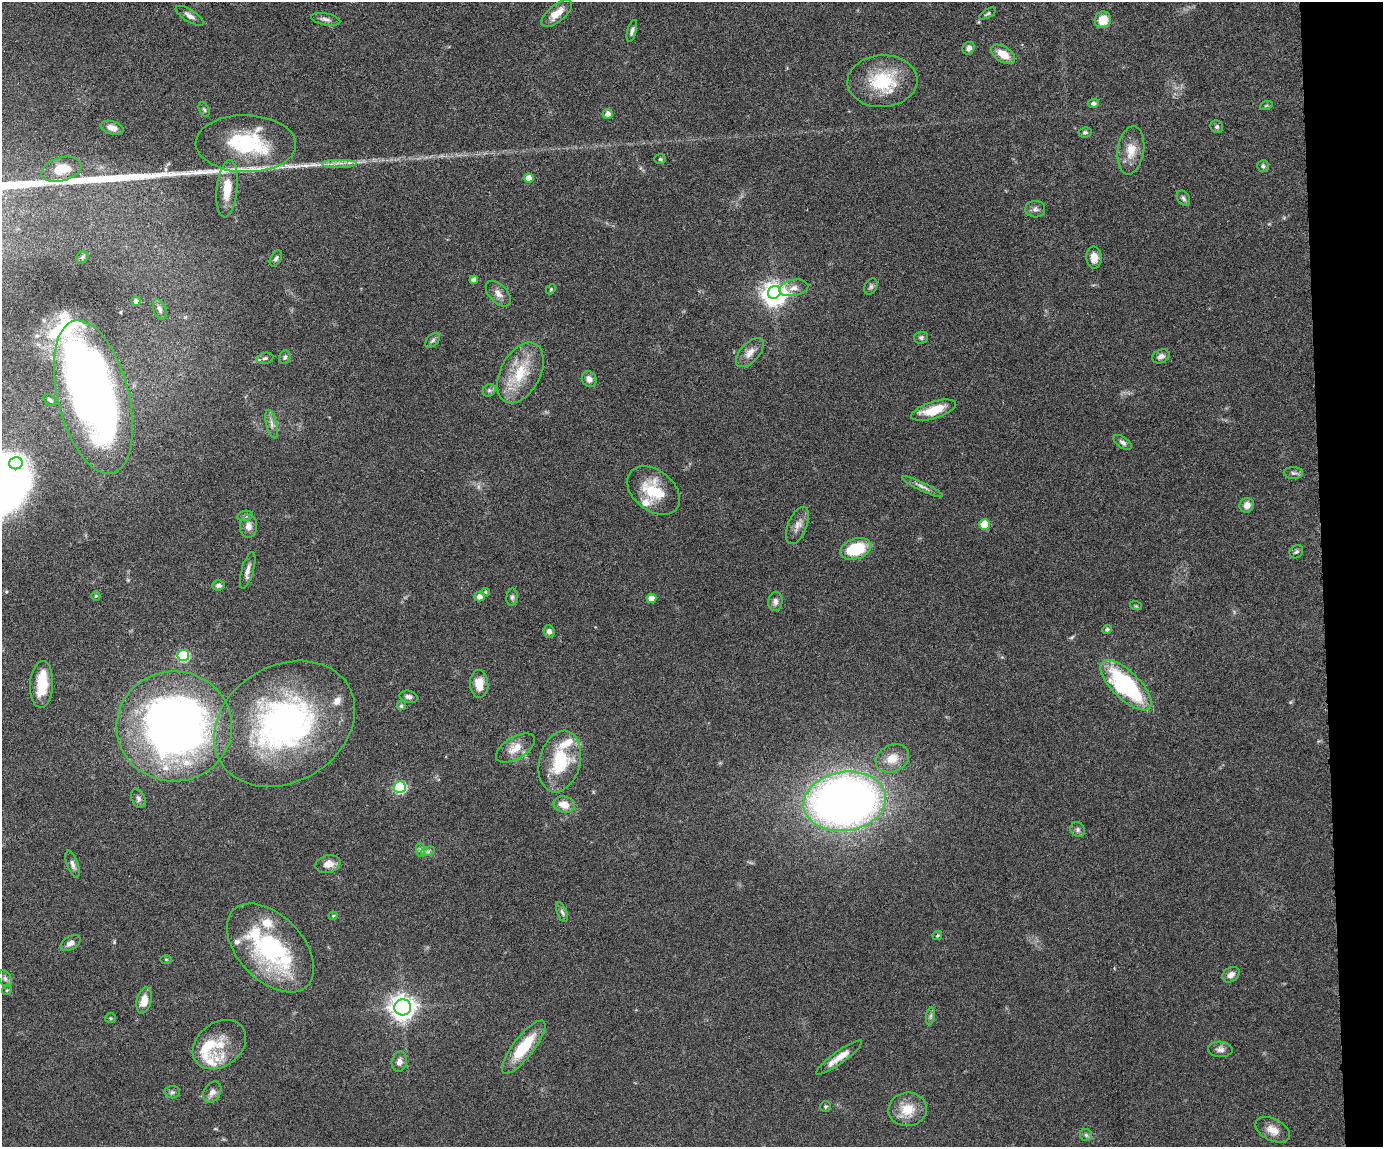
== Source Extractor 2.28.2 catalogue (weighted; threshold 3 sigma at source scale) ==
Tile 9 of 3 x 4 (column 3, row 3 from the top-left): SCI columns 3004-4384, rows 1147-2291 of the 4519 x 4583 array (HDU 1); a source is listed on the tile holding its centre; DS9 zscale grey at full resolution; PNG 1385 x 1149 px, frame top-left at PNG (2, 2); each listed source drawn as its Kron ellipse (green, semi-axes under 4 px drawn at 4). Shown black and unused: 4% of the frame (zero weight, under 4 of 8 exposures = <1% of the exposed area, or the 3 px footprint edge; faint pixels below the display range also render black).
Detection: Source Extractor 2.28.2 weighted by HDU 2 'WHT'; one run over the whole footprint, this tile lists its part. Background 0.0445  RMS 0.0037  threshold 0.0153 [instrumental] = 3 sigma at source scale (4.09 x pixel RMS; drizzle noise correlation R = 1.36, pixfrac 0.8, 0.05/0.05 arcsec/px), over >= 5 px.
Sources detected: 135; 3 inside a brighter object's white glare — neither listed nor drawn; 15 inside a brighter listed object's ellipse — not listed separately; the other 117 listed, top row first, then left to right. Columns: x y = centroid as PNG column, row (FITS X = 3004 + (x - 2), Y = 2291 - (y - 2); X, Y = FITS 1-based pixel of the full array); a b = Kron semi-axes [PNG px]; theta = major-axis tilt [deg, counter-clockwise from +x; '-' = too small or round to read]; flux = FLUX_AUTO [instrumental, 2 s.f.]
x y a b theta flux
557 13 19 8 40 4.3
988 13 9 4 29 0.61
190 16 16 6 -32 1.7
326 19 15 6 -10 1.4
1103 20 8 8 - 5.6
632 31 11 4 74 1.1
969 48 7 5 53 1.5
1003 54 13 7 -31 4.9
882 81 35 26 3 19
1093 103 5 4 - 0.98
1266 106 6 4 20 0.45
204 110 7 5 -63 0.62
608 114 5 5 - 1.6
1217 127 7 6 - 0.8
112 128 12 6 -15 2.3
1085 132 6 5 - 0.69
246 144 50 28 -1 30
1131 150 24 13 82 5.7
660 159 6 5 - 0.51
339 163 18 3 0 1.7
1263 166 6 6 - 0.65
61 169 21 11 16 6.6
529 178 5 4 - 4.2
227 189 28 10 84 7.7
1183 198 8 6 -57 0.86
1035 209 10 8 -4 1.3
82 257 7 5 47 0.68
276 258 9 5 62 0.82
1094 258 11 7 -86 3.2
474 280 4 4 - 1.7
871 286 9 6 59 0.83
794 288 15 8 10 2.3
551 289 5 4 - 0.38
774 292 7 6 - 160
498 294 15 9 -46 2.4
136 301 4 4 - 0.85
160 309 11 6 -69 1.2
921 338 7 6 - 0.86
433 340 9 5 45 0.86
750 353 17 9 47 3.1
1161 356 9 6 22 1.5
285 357 7 5 65 0.77
265 358 8 5 11 0.78
520 373 33 19 62 14
589 379 8 7 - 1.9
489 390 7 5 44 0.83
93 397 78 35 -76 210
50 400 7 5 -42 0.74
934 410 23 8 17 7.6
272 424 15 5 -76 1.6
1123 442 10 5 -36 1.1
16 463 7 6 - 6.1
1293 473 9 6 -2 0.98
922 487 22 4 -25 1.7
654 491 30 20 -38 13
1247 505 7 7 - 2.2
245 516 8 5 10 0.73
984 524 5 5 - 10
797 525 20 9 68 2.8
249 526 11 8 89 2.1
856 549 16 10 19 16
1296 552 7 6 - 0.69
248 570 19 6 74 2.1
218 585 6 5 - 1
485 592 4 3 - 0.54
96 596 5 4 - 0.38
479 597 5 5 - 2.1
512 597 8 5 83 0.84
651 598 5 4 - 3.6
775 601 10 7 83 1.4
1136 606 6 3 -18 0.38
1107 629 5 4 - 0.72
549 631 6 5 - 1.3
183 655 6 5 - 30
42 684 23 11 87 9.2
479 684 14 9 -86 4.1
1126 685 33 13 -44 43
409 697 9 6 -13 1.2
401 706 5 4 - 0.67
284 724 74 58 31 100
174 726 57 55 2 230
515 748 22 11 31 5
892 758 17 13 26 5
560 761 31 20 75 18
400 787 6 6 - 38
138 798 10 6 -68 1.1
845 801 41 29 9 290
564 805 11 8 -12 4.3
1078 830 8 7 - 0.92
420 850 7 4 -89 0.76
428 851 7 4 19 0.76
72 864 14 5 -70 1.4
328 864 13 8 15 3.4
562 912 10 4 -68 0.88
333 916 4 4 - 0.36
937 935 5 4 - 0.4
71 943 11 6 30 1.8
270 948 53 32 -46 46
166 959 5 3 - 0.33
1231 975 9 7 34 1.7
5 978 9 6 -63 1.1
7 990 5 4 - 0.42
144 1000 13 7 76 4.4
403 1007 8 8 - 320
930 1016 9 4 81 0.78
110 1018 6 5 - 0.46
219 1045 29 22 36 9
524 1047 32 10 52 14
1220 1049 12 7 -1 1.5
839 1057 28 6 36 4.6
399 1062 10 7 78 2
172 1092 8 6 2 0.82
212 1092 11 8 60 2.1
825 1106 5 5 - 0.57
908 1109 19 17 4 7.6
1273 1130 19 11 -26 3.8
1086 1135 6 6 - 0.75